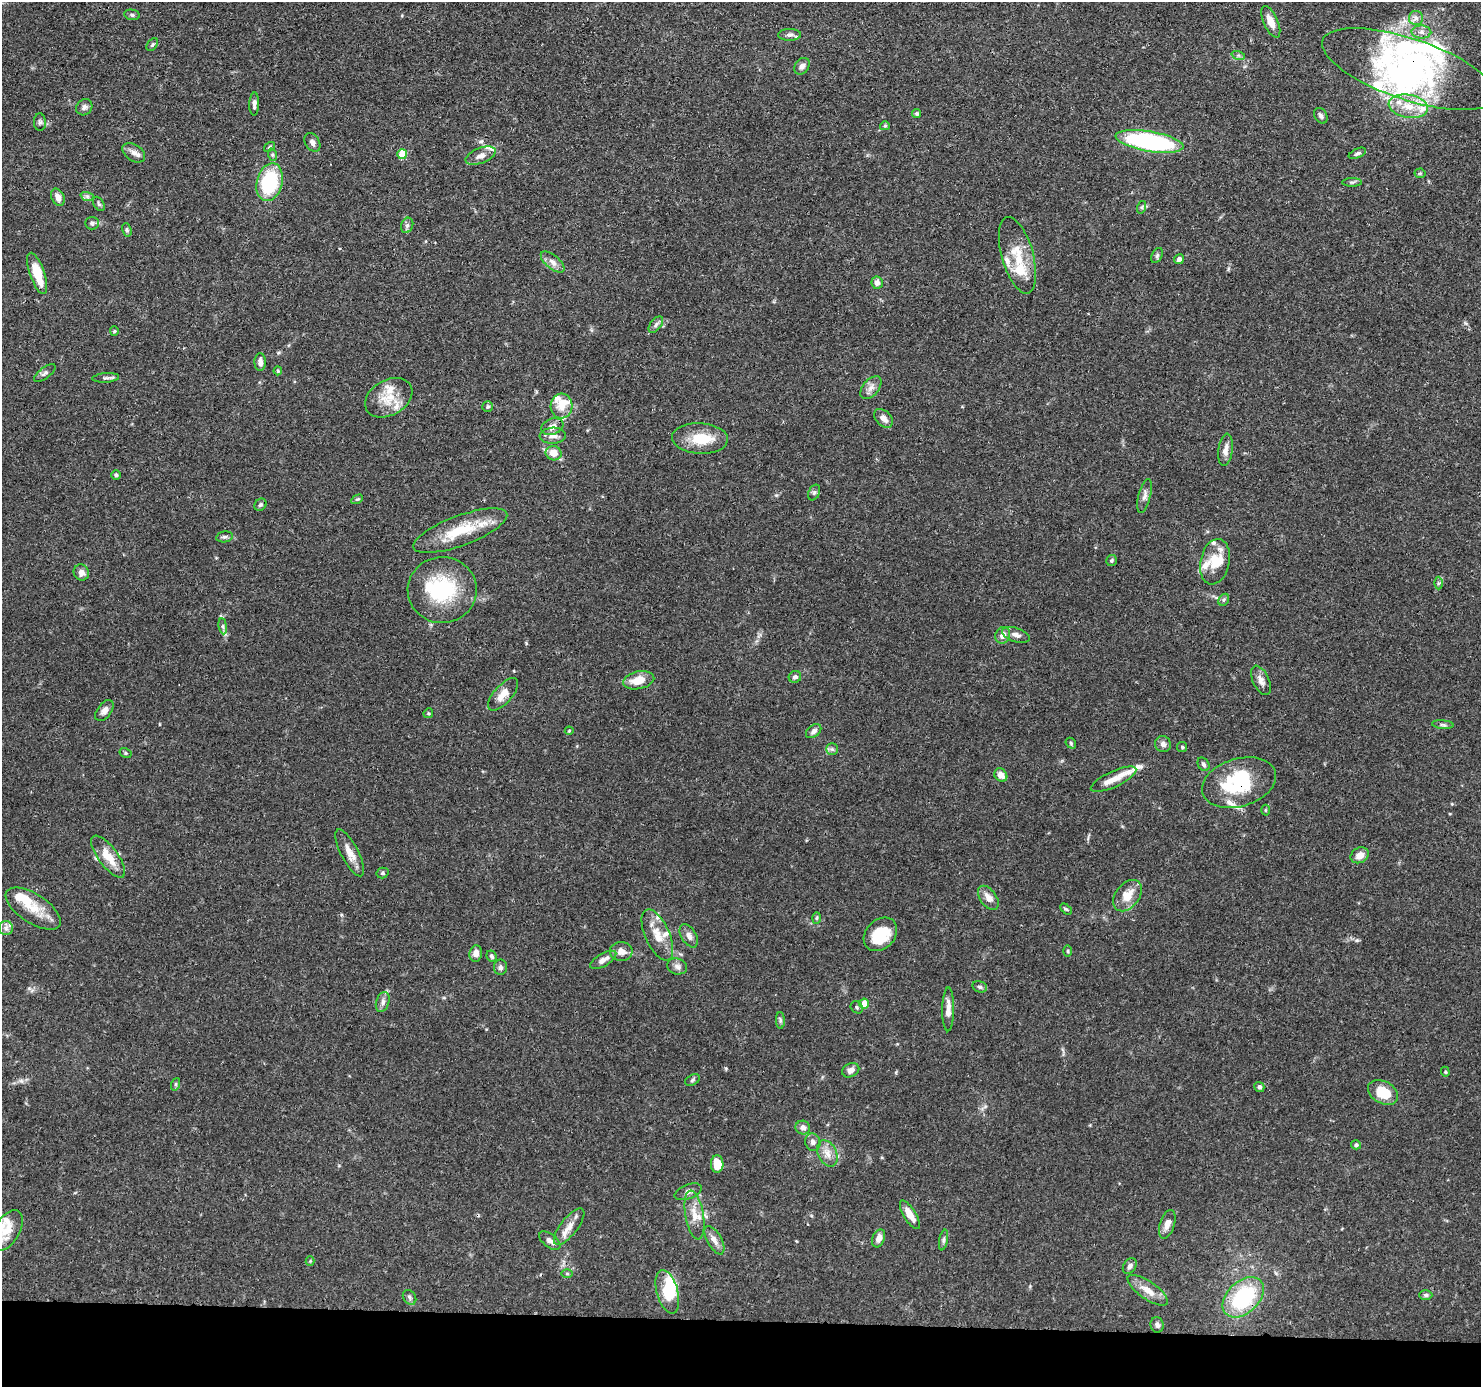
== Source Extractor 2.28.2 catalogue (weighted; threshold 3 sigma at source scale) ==
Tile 8 of 3 x 3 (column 2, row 3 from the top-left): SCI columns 1485-2963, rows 105-1489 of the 4446 x 4459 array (HDU 1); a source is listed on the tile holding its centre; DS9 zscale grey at full resolution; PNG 1483 x 1389 px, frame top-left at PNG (2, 2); each listed source drawn as its Kron ellipse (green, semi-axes under 4 px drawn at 4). Shown black and unused: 5% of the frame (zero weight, under 3 of 4 exposures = <1% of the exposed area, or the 3 px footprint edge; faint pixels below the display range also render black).
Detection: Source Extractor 2.28.2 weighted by HDU 2 'WHT'; one run over the whole footprint, this tile lists its part. Background 0.0688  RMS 0.0033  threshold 0.015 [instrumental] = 3 sigma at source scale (4.5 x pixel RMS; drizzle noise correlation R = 1.50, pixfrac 1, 0.05/0.05 arcsec/px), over >= 5 px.
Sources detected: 181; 9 inside a brighter object's white glare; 1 long thin detection or spike segment (spike, bleed or trail) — neither listed nor drawn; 24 inside a brighter listed object's ellipse — not listed separately; the other 147 listed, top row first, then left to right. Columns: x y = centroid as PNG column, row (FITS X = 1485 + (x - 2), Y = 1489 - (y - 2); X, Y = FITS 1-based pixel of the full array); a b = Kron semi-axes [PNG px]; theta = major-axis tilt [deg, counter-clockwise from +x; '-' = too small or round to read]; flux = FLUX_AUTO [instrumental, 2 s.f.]
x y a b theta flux
132 15 8 5 -10 0.7
1416 18 7 7 - 1.3
1271 22 17 7 -65 3.2
1421 32 10 6 -1 1.6
789 35 11 6 1 1.2
152 45 7 5 49 0.55
1238 55 7 4 -18 0.68
802 66 9 7 52 1.3
1409 69 91 30 -19 63
254 104 11 5 88 1.3
1408 106 20 11 -10 6.8
84 107 8 7 - 1.1
917 114 5 4 - 0.54
1321 116 8 6 -60 1.1
40 122 9 6 -88 0.85
885 126 5 4 - 0.45
1150 141 34 10 -10 58
312 142 10 7 -58 1.5
270 147 6 4 38 0.43
134 153 12 8 -34 1.9
1357 153 9 4 23 0.92
402 154 5 5 - 9
273 155 6 4 -71 0.54
481 156 16 7 21 2.1
1420 173 5 5 - 0.45
270 182 19 13 75 25
1352 182 10 4 0 0.64
87 196 7 4 -19 0.72
58 197 9 6 -63 2.3
99 204 8 5 -59 0.6
1142 207 6 4 72 0.52
92 223 7 6 - 0.76
407 225 8 6 69 0.87
127 230 7 4 -73 0.54
1017 255 39 15 -74 9.9
1157 255 8 5 64 0.66
1179 259 5 4 - 0.97
553 262 14 6 -40 2.1
37 273 21 7 -71 8.9
877 283 6 6 - 1.7
656 325 9 5 53 1
114 331 5 4 - 0.37
260 362 9 5 -89 1.6
278 371 4 4 - 0.37
45 373 13 5 37 0.98
106 378 13 4 4 0.88
871 388 13 8 50 2
389 398 25 17 30 7.9
561 406 12 11 - 3.9
488 407 5 5 - 0.55
883 418 11 7 -45 2.1
552 427 11 8 21 2.7
553 436 13 8 3 2.7
700 438 28 15 -3 9.8
1225 450 16 7 82 2.1
554 453 8 7 - 4.3
116 475 4 4 - 0.64
814 492 8 5 63 0.74
1144 496 17 6 76 1.8
357 499 6 4 29 0.44
260 505 6 5 - 0.64
460 531 50 15 20 14
224 537 8 5 10 0.76
1111 560 5 5 - 0.55
1215 562 23 14 78 6.9
81 573 8 7 - 2
1438 583 6 4 89 0.59
442 590 34 33 - 25
1224 600 6 5 - 0.64
223 626 8 4 -82 0.7
1003 635 8 7 - 2.4
1016 635 14 7 -19 1.9
795 677 6 5 - 1.2
639 680 16 8 12 5.3
1261 680 16 8 -65 2.1
503 694 20 9 48 3.7
104 711 12 7 53 1.6
428 713 5 4 - 0.43
1443 725 10 4 -5 0.76
569 731 4 4 - 0.33
814 731 9 5 39 1.2
1071 743 6 4 -50 0.47
1163 744 8 7 - 1.4
1182 747 5 5 - 0.46
832 749 5 5 - 0.72
126 753 6 4 -28 0.52
1203 764 7 5 -58 0.83
1001 775 7 6 - 2.8
1114 779 25 8 25 3.9
1239 783 38 24 16 24
1265 810 5 3 - 0.35
350 853 26 8 -63 3.7
1360 855 9 7 29 2.8
108 857 25 9 -53 6.5
382 873 6 5 - 0.66
1128 896 17 12 52 5.6
988 898 13 8 -55 2.9
33 909 31 14 -33 8.1
1066 909 6 4 -44 0.47
816 918 6 4 88 0.44
6 928 7 7 - 1.2
880 934 19 14 46 11
657 935 27 12 -66 5.8
689 936 13 7 -59 1.9
621 951 11 9 2 2.5
1068 951 5 3 - 0.41
476 953 8 6 82 2.2
491 956 6 4 -64 0.61
603 960 14 6 30 2
677 966 10 8 -17 1.4
500 967 8 6 90 1
980 987 7 5 -15 0.72
383 1002 10 6 72 1.4
864 1004 5 5 - 5.3
857 1007 7 5 -48 0.62
948 1009 22 6 89 2.8
780 1020 8 4 -89 0.73
851 1070 9 6 26 1.6
1445 1072 5 4 - 0.43
692 1080 8 5 28 0.61
176 1084 6 4 71 0.46
1259 1087 5 5 - 0.9
1383 1092 16 11 -29 8.2
803 1128 7 7 - 1.6
813 1142 9 7 -72 1.4
1356 1145 5 4 - 0.55
827 1153 14 9 -65 3
717 1164 9 6 -87 5.7
688 1192 14 7 21 1.8
694 1215 24 9 -80 4.3
910 1215 16 6 -58 3.4
1167 1224 15 7 72 2.6
569 1227 22 8 52 3.3
7 1231 22 12 59 5.6
879 1238 9 6 69 2.1
714 1240 15 7 -61 2.5
944 1240 10 4 79 0.86
550 1241 12 6 -38 1.6
310 1261 4 4 - 0.31
1130 1266 8 6 54 1.2
567 1273 6 4 0 0.48
1148 1290 24 9 -34 4.3
667 1292 22 10 -74 11
1426 1295 6 4 -1 0.72
409 1297 8 6 -54 0.86
1243 1297 24 16 43 29
1157 1325 8 6 -76 1.1
Overlapping masked pixels (flux is a lower limit): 3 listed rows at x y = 1409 69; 1239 783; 1243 1297
Isophote crosses this tile's border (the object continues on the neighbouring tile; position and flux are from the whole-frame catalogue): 1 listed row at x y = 7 1231